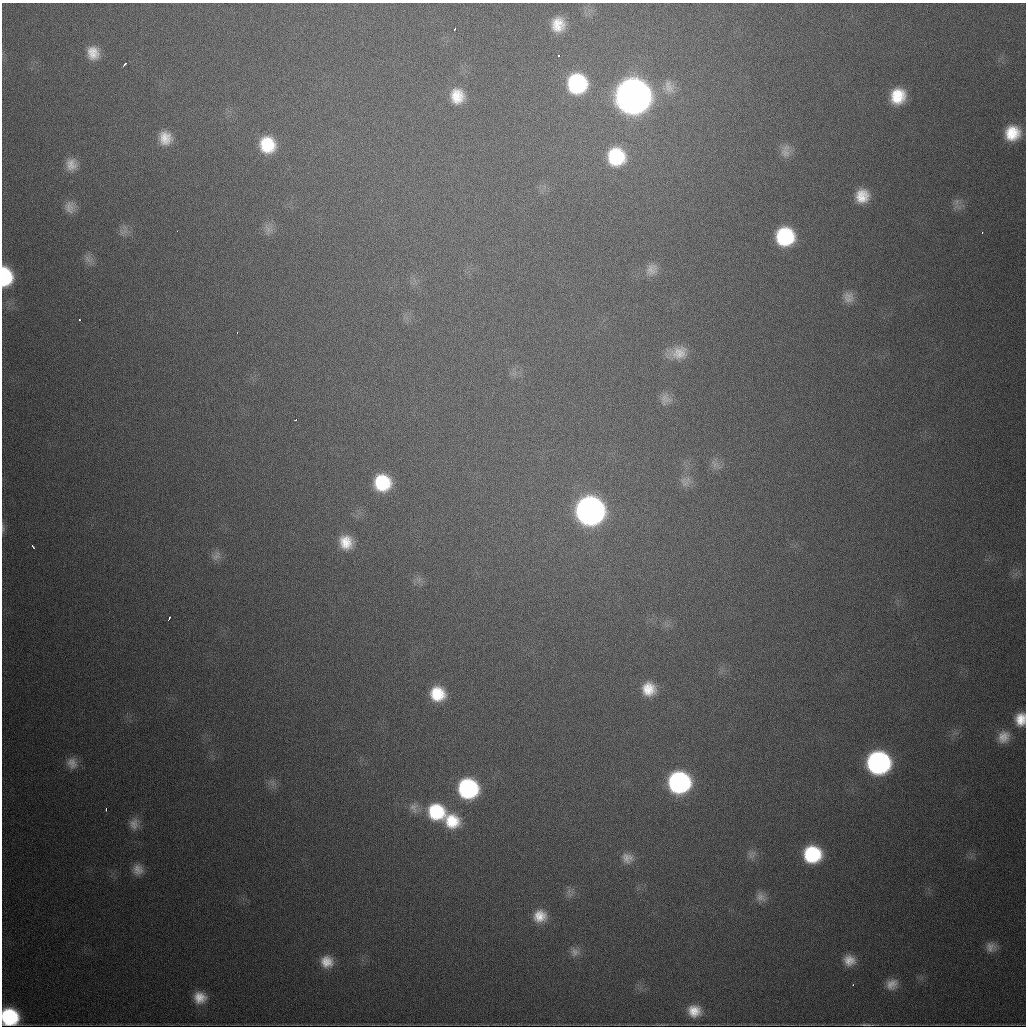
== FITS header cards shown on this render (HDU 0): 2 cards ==
NAXIS1  =                 1024
NAXIS2  =                 1024

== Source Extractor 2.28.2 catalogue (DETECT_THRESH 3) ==
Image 1024 x 1024 px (HDU 0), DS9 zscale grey, 1 PNG px = 1 image px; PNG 1028 x 1028 px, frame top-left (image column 1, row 1024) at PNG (2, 3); no overlay
Background 639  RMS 20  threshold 60.6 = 3 sigma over >= 5 px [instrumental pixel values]
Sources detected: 73; all 73 listed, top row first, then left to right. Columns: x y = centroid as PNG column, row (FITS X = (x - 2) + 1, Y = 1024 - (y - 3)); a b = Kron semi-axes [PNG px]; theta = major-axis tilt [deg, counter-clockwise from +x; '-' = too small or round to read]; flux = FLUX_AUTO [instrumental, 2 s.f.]
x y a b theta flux
558 24 16 14 84 2.9e+04
455 29 3 2 - 2.3e+03
93 53 15 13 -73 2.2e+04
558 55 3 3 - 2.5e+03
124 64 5 2 - 4.7e+03
577 84 18 17 - 1.5e+05
669 87 20 13 -69 1.8e+04
457 96 19 17 -82 3.4e+04
633 96 18 18 - 3.2e+06
898 96 15 14 - 4.4e+04
1012 133 16 15 - 4.3e+04
165 138 16 15 - 2.4e+04
267 145 17 16 - 5.6e+04
785 151 19 11 80 1.2e+04
616 157 18 18 - 8.6e+04
71 164 16 14 -87 1.7e+04
862 196 16 15 - 2.9e+04
957 202 9 6 71 5.9e+03
70 207 15 13 -84 1.2e+04
268 229 14 7 -65 8.4e+03
177 231 3 2 - 1.8e+03
123 232 11 3 29 3.8e+03
982 232 3 2 - 2.4e+03
785 236 16 16 - 1.1e+05
88 259 14 10 -44 8.4e+03
651 269 17 14 54 1.4e+04
5 277 16 10 -87 9.6e+04
848 297 14 13 - 1.2e+04
79 320 3 3 - 3.2e+03
237 333 3 2 - 1.6e+03
679 353 20 15 11 2.4e+04
665 399 14 13 - 1.0e+04
296 420 3 3 - 2.7e+03
715 464 12 8 -49 8.5e+03
684 482 16 11 -62 1.1e+04
382 483 15 15 - 7.3e+04
590 511 17 17 - 1.1e+06
3 528 13 5 -88 4.3e+03
346 542 17 16 - 3.1e+04
33 546 4 2 - 2.1e+03
216 557 13 10 29 8.7e+03
169 618 4 2 - 2.9e+03
649 689 16 16 - 3.0e+04
437 694 15 15 - 4.6e+04
1021 719 14 11 83 2.4e+04
1004 737 16 14 55 1.7e+04
72 763 15 14 - 1.4e+04
878 763 16 15 - 4.2e+05
273 782 10 7 -69 6.8e+03
679 782 16 15 - 3.1e+05
468 788 16 15 - 2.0e+05
414 807 15 11 -82 1.1e+04
106 809 3 2 - 4.3e+03
436 812 19 17 -27 8.4e+04
452 821 18 16 -21 4.5e+04
134 824 16 12 84 1.3e+04
752 854 13 10 56 8.4e+03
812 854 15 15 - 1.0e+05
627 858 15 14 - 1.4e+04
138 870 14 13 - 1.4e+04
569 891 7 4 71 4.2e+03
761 897 15 12 -39 1.1e+04
540 916 14 13 - 2.3e+04
991 947 13 12 - 1.2e+04
575 952 12 11 - 8.9e+03
849 960 14 12 -20 1.8e+04
327 962 15 14 - 2.1e+04
892 984 15 12 33 1.5e+04
853 985 3 2 - 2.3e+03
200 997 14 13 - 2.2e+04
694 1011 15 14 - 2.3e+04
10 1017 14 13 - 1.4e+05
864 1024 9 3 -4 2.6e+03
At the frame edge (FLAGS 8, measured only in part): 4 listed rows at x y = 5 277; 3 528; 1021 719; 10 1017